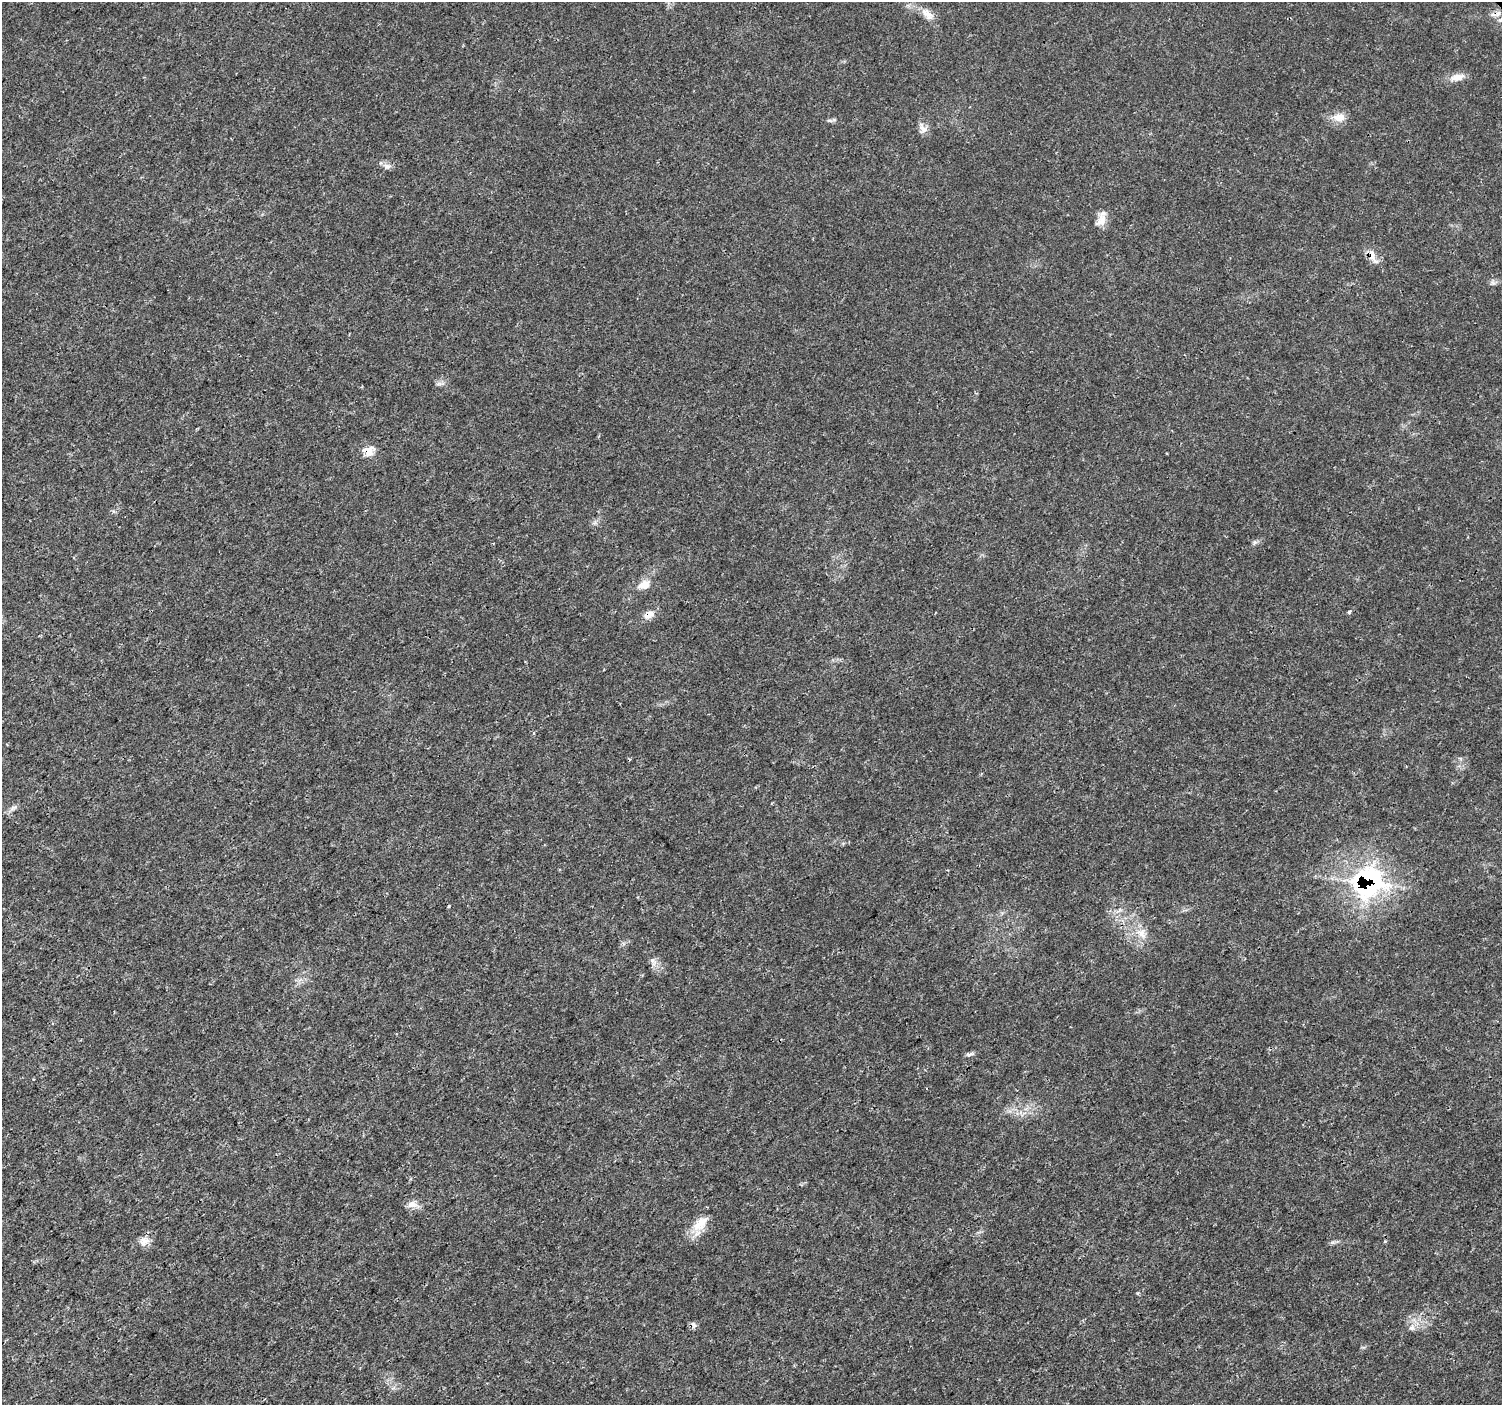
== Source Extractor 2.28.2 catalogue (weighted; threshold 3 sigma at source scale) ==
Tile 7 of 4 x 4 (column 3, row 2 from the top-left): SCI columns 3007-4506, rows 3017-4419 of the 6007 x 5966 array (HDU 1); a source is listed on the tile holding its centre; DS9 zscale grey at full resolution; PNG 1504 x 1407 px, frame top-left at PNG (2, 2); no overlay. Shown black and unused: <1% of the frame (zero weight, under 3 of 4 exposures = <1% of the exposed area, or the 3 px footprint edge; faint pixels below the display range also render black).
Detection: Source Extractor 2.28.2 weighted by HDU 2 'WHT'; one run over the whole footprint, this tile lists its part. Background 0.00477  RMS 0.0014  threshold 0.00631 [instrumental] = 3 sigma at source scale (4.5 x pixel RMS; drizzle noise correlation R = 1.50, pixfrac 1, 0.0396/0.0396 arcsec/px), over >= 5 px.
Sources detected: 25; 1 cosmic-ray / hot-pixel residue — not listed; the other 24 listed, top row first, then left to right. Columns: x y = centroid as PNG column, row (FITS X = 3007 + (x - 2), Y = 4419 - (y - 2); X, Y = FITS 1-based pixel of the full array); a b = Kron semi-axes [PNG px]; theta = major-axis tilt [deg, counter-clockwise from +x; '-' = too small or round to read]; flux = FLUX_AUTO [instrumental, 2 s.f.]
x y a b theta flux
1498 13 10 4 63 0.46
927 14 21 10 -42 1.5
1457 77 19 9 10 1.3
1339 117 17 11 4 1.5
923 129 16 8 -60 0.82
387 166 11 6 -15 0.58
1101 221 20 11 50 1.3
1373 257 25 7 -64 1.2
369 451 16 13 2 1.4
1255 542 7 4 18 0.28
644 585 17 11 20 1.4
1349 612 5 4 - 0.25
649 615 13 9 26 1.1
13 808 11 5 30 0.49
1367 882 24 23 - 29
1142 933 14 10 -68 1.4
653 961 13 6 -49 0.69
970 1054 11 5 10 0.36
412 1204 15 9 -6 0.99
700 1224 26 13 44 2.6
144 1241 14 10 37 1.1
1385 1241 4 3 - 0.18
694 1324 10 5 -47 0.41
1412 1327 8 6 18 0.51
Overlapping masked pixels (flux is a lower limit): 3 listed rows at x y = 369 451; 649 615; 1367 882